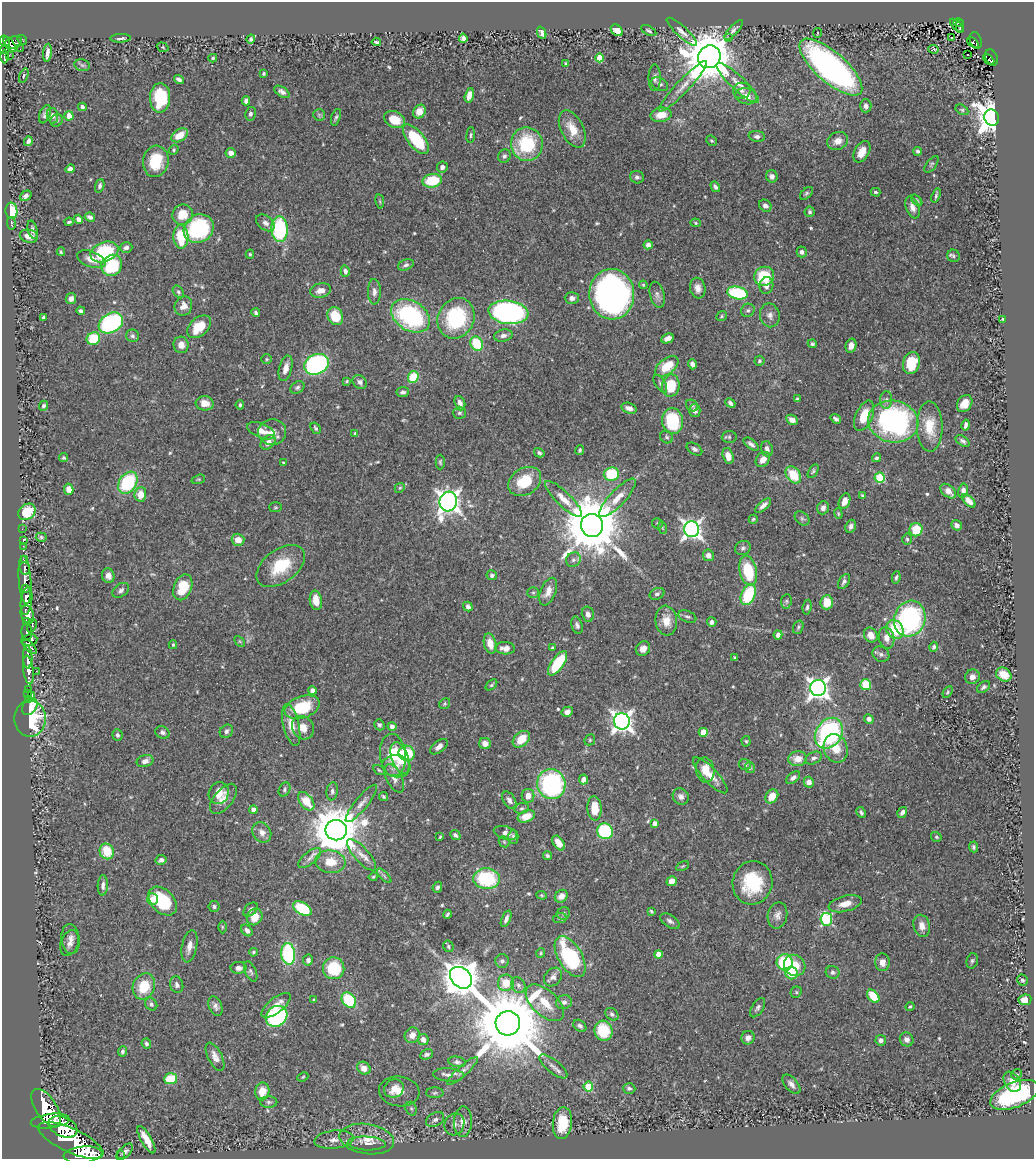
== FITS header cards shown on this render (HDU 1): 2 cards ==
NAXIS1  =                 1032
NAXIS2  =                 1157

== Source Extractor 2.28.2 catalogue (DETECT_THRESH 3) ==
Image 1032 x 1157 px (HDU 1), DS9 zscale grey, 1 PNG px = 1 image px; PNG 1036 x 1161 px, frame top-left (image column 1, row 1157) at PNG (2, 2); each listed source drawn as its Kron ellipse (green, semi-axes under 4 px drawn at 4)
Background 0.656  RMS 0.018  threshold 0.0545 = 3 sigma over >= 5 px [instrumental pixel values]
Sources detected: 554; of the 554, the 500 brightest by FLUX_AUTO listed and drawn (54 fainter detections omitted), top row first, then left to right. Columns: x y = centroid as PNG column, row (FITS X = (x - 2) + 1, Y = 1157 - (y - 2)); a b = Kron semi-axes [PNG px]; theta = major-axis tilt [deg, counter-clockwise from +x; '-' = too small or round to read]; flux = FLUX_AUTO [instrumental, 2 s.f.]
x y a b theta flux
959 23 5 3 - 36
957 25 8 3 -43 80
960 27 6 2 88 47
617 30 7 5 -41 14
734 30 13 4 48 3.9
649 31 8 4 -28 2
682 32 20 5 -42 6.9
542 33 6 4 -67 4
817 33 5 2 - 1.9
729 37 3 2 - 4.2
952 37 3 2 - 3.8
120 38 10 3 2 4.4
463 38 5 4 - 5.9
251 39 4 3 - 2.9
22 40 5 3 - 28
976 40 8 6 -69 110
5 41 6 4 -60 430
376 42 4 3 - 1.8
973 42 6 2 -39 42
14 43 9 6 21 390
10 45 9 4 -51 370
163 47 6 4 -19 1.6
5 49 5 3 - 190
20 49 2 2 - 9.1
934 49 5 4 - 1.5
47 53 9 3 83 6.6
968 54 3 2 - 3
9 55 2 2 - 6.2
4 57 7 3 90 240
709 57 12 11 - 6700
992 57 8 6 -68 110
213 58 4 3 - 1.6
600 58 4 4 - 27
989 59 6 3 -42 40
566 64 3 3 - 2.1
82 65 8 5 -13 2.4
831 67 40 15 -41 410
264 73 3 3 - 2.2
24 76 7 4 72 2.1
655 78 13 6 90 5
179 80 5 3 - 3.9
738 83 28 7 -43 16
660 84 9 6 -31 4.2
683 86 34 6 47 16
742 91 9 8 - 5
282 92 8 4 -32 4.8
469 95 7 4 76 10
746 96 11 8 -14 14
160 98 14 10 88 62
246 101 4 4 - 5.7
866 106 6 6 - 5.3
82 107 4 3 - 2.8
962 110 7 4 -30 2
419 112 7 6 - 16
45 114 9 5 68 3.8
250 114 7 5 80 3.8
319 115 6 6 - 2.3
661 115 10 7 10 18
52 116 8 5 -79 5
69 116 5 4 - 13
336 117 9 4 72 2.6
992 117 8 7 - 2000
394 119 11 8 -26 21
57 120 6 6 - 2.5
572 129 20 11 -63 23
180 135 9 6 32 19
471 135 8 4 85 2.2
757 136 8 5 -6 4.2
416 139 18 8 -51 70
28 141 5 3 - 3.7
711 141 6 4 -42 1.8
838 141 11 8 23 10
527 144 17 16 - 82
174 150 5 4 - 1.6
918 151 4 4 - 2.2
862 152 12 7 61 16
231 153 5 5 - 6.3
504 156 7 6 - 3.4
156 161 16 13 81 38
932 164 10 5 53 2.1
442 167 6 5 - 5.7
70 169 5 4 - 4.8
772 176 6 5 - 5
637 177 7 6 - 3.5
432 181 10 6 11 49
100 186 7 4 71 2.9
715 187 5 4 - 3.6
875 192 5 3 - 2.1
806 193 8 5 45 2.4
26 196 6 4 36 3.9
936 196 7 3 72 2.4
917 200 7 4 -45 1.9
380 201 7 3 -81 1.6
765 206 7 5 -37 4.5
912 207 11 6 -69 7.1
11 211 8 6 -87 39
810 212 5 5 - 2.6
183 215 10 10 - 23
90 217 5 4 - 4.2
79 219 5 4 - 5.5
69 222 4 3 - 1.9
11 223 6 2 -83 1.7
265 223 10 7 -35 6.2
696 223 5 4 - 1.7
199 229 15 13 34 130
279 229 13 8 -88 120
33 230 9 5 -74 4.3
29 236 9 6 -12 8.9
181 237 12 7 -87 45
648 245 4 4 - 5.3
126 247 6 5 - 4.6
61 252 4 3 - 1.7
104 252 14 9 21 120
802 252 5 5 - 4.1
250 254 4 4 - 1.6
953 256 6 6 - 2.3
91 259 15 8 -20 12
112 265 11 10 - 58
406 265 8 5 21 3.3
345 271 6 4 -74 3.7
764 276 10 9 - 58
643 285 4 3 - 1.4
766 286 8 7 - 7.7
698 288 10 7 -78 8.2
321 290 11 7 12 8.8
178 292 7 5 -52 2.5
374 292 12 6 -89 5.5
737 293 10 6 -11 88
612 294 25 22 -86 520
657 295 13 7 -76 5.2
572 298 7 5 -1 4.8
71 299 6 5 - 4.6
183 306 10 8 65 10
748 310 7 6 - 3.2
81 311 4 3 - 2.7
508 312 20 11 -7 360
256 313 4 3 - 2.5
770 315 12 10 -79 6.7
335 316 9 7 -65 32
411 316 21 14 -32 160
722 316 5 4 - 1.6
43 317 3 3 - 1.7
456 318 21 18 64 100
1002 319 3 2 - 1.5
111 323 13 9 31 200
199 327 14 9 42 32
132 336 6 6 - 3
503 336 9 6 12 5.8
668 338 6 4 25 7.2
93 339 7 6 - 48
477 344 7 6 - 50
812 344 4 4 - 2.4
181 345 8 7 - 9.3
851 346 7 5 75 6.7
267 359 5 5 - 1.9
759 361 5 5 - 2.3
911 363 11 8 76 35
316 364 13 10 26 310
692 364 5 4 - 4.4
667 366 13 7 37 34
286 368 13 6 75 11
413 377 6 5 - 50
347 381 4 3 - 1.4
360 382 8 6 -43 4
660 384 10 5 -58 3
671 386 11 8 80 41
297 387 7 5 34 3
403 392 6 5 - 3.5
797 399 3 3 - 2.1
886 400 9 6 88 4.1
205 403 9 7 -8 13
460 403 7 5 -69 6.5
730 403 5 3 - 3.5
965 404 9 7 57 12
240 405 5 4 - 2.6
44 406 5 4 - 3.2
692 406 6 5 - 2.1
629 408 8 5 -17 6.7
695 410 6 5 - 5.8
460 413 6 6 - 2.2
864 416 16 8 65 25
836 419 5 4 - 3.5
792 420 6 4 -28 6.5
672 421 13 10 -83 66
893 422 25 21 -11 240
966 425 6 4 77 3.9
930 426 25 13 -88 28
316 428 6 4 -57 2.4
261 431 15 7 -23 13
272 432 14 13 - 13
355 433 3 3 - 1.8
667 437 6 6 - 2.6
729 437 7 6 - 2.3
963 441 8 4 -33 3.4
268 442 8 6 42 8.6
751 444 9 4 -38 3.8
694 449 8 5 -32 3.5
767 449 8 5 -75 4.8
580 450 5 4 - 2.1
539 453 5 4 - 2.4
728 456 8 5 -74 11
64 458 4 4 - 2.1
876 458 4 4 - 2.4
763 459 8 6 51 9.6
440 462 7 4 -90 2.1
283 463 3 2 - 1.5
813 471 7 4 58 2.3
611 474 8 6 7 61
793 475 9 6 -51 35
880 477 5 5 - 82
198 479 7 4 18 1.7
525 481 17 13 33 39
128 483 12 8 56 92
400 488 5 4 - 1.9
69 489 5 4 - 11
948 491 9 5 -40 8.2
963 491 7 5 80 6.3
140 494 7 6 - 17
862 495 4 3 - 1.6
617 498 25 7 47 15
564 499 25 7 -44 15
845 501 8 5 68 12
969 501 8 4 -45 9.9
448 502 10 8 74 910
763 505 10 4 41 5.9
275 507 6 5 - 1.8
823 508 7 6 - 5.5
27 512 9 7 39 35
838 514 5 4 - 1.4
802 518 8 6 -42 2.8
753 519 4 4 - 1.8
657 523 5 5 - 1.8
592 525 11 11 - 10000
956 525 6 5 - 5.1
851 526 7 5 69 4.4
663 528 6 4 -70 1.4
22 529 2 2 - 3.1
692 529 8 7 - 620
916 530 6 6 - 32
41 537 5 4 - 1.9
907 539 5 4 - 2.1
238 540 6 6 - 13
23 541 3 2 - 13
23 546 2 2 - 8.9
743 548 8 7 - 3.8
708 555 5 5 - 6.4
24 560 3 3 - 140
573 560 8 7 - 4.4
281 566 27 16 36 50
25 568 6 5 - 370
748 571 15 8 -77 54
492 575 5 5 - 3.5
108 576 7 6 - 7
896 577 6 3 81 2.6
25 580 24 6 -86 1200
844 581 8 5 56 4.2
183 587 13 9 68 40
25 589 4 3 - 270
121 590 9 6 35 4.1
548 592 14 7 68 11
533 593 6 5 - 1.9
657 594 8 5 25 3.8
748 595 11 6 66 69
316 600 10 6 -81 17
26 601 14 5 82 2500
786 601 7 5 83 2
827 602 7 6 - 27
468 606 5 4 - 4.4
807 607 7 4 82 2.6
27 614 9 6 -71 1100
588 614 7 6 - 5.9
687 617 9 5 -22 3.6
910 619 18 15 73 190
666 621 15 11 -83 16
26 622 4 3 - 260
712 622 5 4 - 5.5
577 625 9 5 -73 3.7
32 626 7 4 67 240
798 627 7 5 69 2.1
895 630 10 8 -57 37
27 632 8 5 -87 850
778 635 4 4 - 6.8
871 635 8 6 -58 12
887 638 11 7 -78 8.3
29 640 8 5 8 650
240 641 6 4 -45 1.5
490 644 10 6 -75 14
173 645 4 3 - 1.6
30 647 9 4 -45 290
934 647 5 4 - 2.6
505 648 10 6 -3 9.1
552 648 4 3 - 1.9
643 649 8 6 48 8.8
881 654 9 7 -29 3.8
28 657 11 4 -88 1200
735 658 3 3 - 1.7
557 663 14 6 56 58
28 670 14 5 -83 1400
36 671 2 2 - 6.6
1004 675 8 6 -34 22
972 677 7 7 - 6
491 685 7 4 43 1.8
866 685 5 5 - 34
984 687 7 4 36 2.5
818 688 8 8 - 710
28 689 3 2 - 28
312 690 4 4 - 8.4
948 692 6 4 60 1.9
28 694 3 3 - 32
32 695 4 3 - 150
28 700 3 2 - 17
445 704 6 5 - 1.7
30 707 9 6 50 34
302 707 18 11 19 51
567 712 6 5 - 5.8
30 719 18 15 90 86
869 719 5 4 - 5
622 721 8 8 - 770
291 725 21 8 -77 16
379 725 6 5 - 3.2
392 726 4 4 - 6
303 728 12 10 -56 13
226 731 7 6 - 4.4
162 732 7 6 - 3.7
703 732 4 4 - 25
829 733 16 13 56 190
117 735 6 5 - 3
521 739 10 7 42 22
590 740 6 5 - 1.8
746 741 5 4 - 1.6
485 744 6 5 - 7.4
439 747 10 5 39 6.3
836 748 14 11 -71 22
407 753 8 7 - 43
393 755 21 13 -85 29
400 758 17 8 -70 34
814 758 9 5 25 4
798 759 9 7 7 14
145 761 8 6 18 6.6
745 765 6 5 - 2.9
396 766 14 11 -9 13
750 767 5 5 - 2.4
379 770 6 4 -31 1.7
705 770 12 9 -81 17
710 775 23 7 -46 15
394 778 15 7 -64 8
793 778 8 5 37 4.4
583 780 5 4 - 7.4
809 782 5 5 - 8.2
551 784 15 14 - 170
285 789 7 5 62 2.9
332 791 9 5 82 3.9
219 793 11 10 - 18
528 796 7 6 - 11
772 796 7 6 - 15
383 797 5 4 - 2.1
681 797 8 7 - 5.9
223 799 18 9 51 12
509 800 10 5 -57 4.7
306 801 10 6 -52 28
361 803 23 6 51 9
521 808 7 5 3 2.6
594 808 12 7 -86 26
254 810 4 4 - 12
861 812 6 4 -61 2.7
902 812 6 4 57 4.5
526 816 9 5 20 17
655 823 4 4 - 8
336 830 11 10 - 6000
605 831 8 7 - 100
262 832 11 8 -57 8.7
505 833 12 6 -16 6
455 835 6 4 -41 3.8
440 837 4 3 - 1.5
513 837 7 5 -90 3.1
936 837 5 4 - 1.9
504 842 6 5 - 1.7
559 843 8 5 -54 10
973 847 5 4 - 2.4
107 851 8 7 - 30
361 855 20 7 -49 11
547 856 5 4 - 2.1
310 858 14 6 39 6.1
161 860 6 5 - 4
330 862 15 11 -7 22
683 866 7 4 27 1.5
384 876 9 3 -46 2.5
373 877 4 3 - 1.6
487 879 13 10 -3 90
672 881 5 5 - 9.5
753 883 22 20 76 69
103 885 10 5 88 5.4
437 887 5 4 - 3.1
542 895 5 4 - 1.5
561 896 7 6 - 9
152 899 6 5 - 10
162 901 17 11 -45 75
845 904 17 7 15 13
214 906 5 5 - 2.9
250 909 8 5 45 4.5
302 909 10 6 -29 60
651 911 4 3 - 1.8
564 913 6 6 - 3.1
447 914 5 2 - 1.9
777 915 13 9 79 7.5
255 917 8 7 - 18
560 918 7 5 11 2.2
506 919 9 4 67 5.1
826 919 6 6 - 120
670 921 11 6 -33 4.6
922 926 11 8 -76 9.7
222 927 6 4 -90 1.7
247 930 6 5 - 5.1
70 939 15 9 -83 8.3
69 943 13 8 70 7.4
189 946 16 7 79 9.4
448 946 6 5 - 2.3
253 952 4 3 - 1.8
541 953 5 4 - 1.5
288 954 11 7 -83 120
658 954 4 4 - 18
570 957 23 12 -59 110
308 960 5 5 - 4.1
502 961 7 7 - 3.6
972 961 8 5 75 2.7
785 962 8 8 - 75
882 962 9 7 88 9.3
795 965 11 10 - 20
238 968 8 6 0 4.6
334 968 11 10 - 68
251 971 11 5 -66 3.4
833 972 7 6 - 3.5
791 973 6 6 - 27
553 977 10 8 47 5.8
461 978 12 9 -42 3000
1022 980 5 5 - 2.6
506 983 8 8 - 27
177 985 8 6 -72 4.9
518 985 8 6 -64 4.6
144 986 13 11 70 36
796 992 6 5 - 1.8
873 996 7 5 -50 37
314 1000 4 3 - 1.7
349 1000 8 6 -50 60
1025 1000 6 5 - 11
564 1002 8 7 - 5.2
545 1003 23 12 -43 28
151 1004 7 5 -53 3.6
276 1005 18 7 38 15
215 1006 10 6 -68 4.9
910 1006 4 3 - 1.7
758 1008 11 5 58 3.7
612 1014 7 5 -40 3.1
276 1016 11 10 - 140
508 1023 12 12 - 17000
580 1026 7 5 -38 3.5
604 1031 10 9 - 49
412 1035 8 7 - 9.8
748 1038 7 6 - 6.4
423 1039 6 5 - 7.4
907 1039 7 6 - 4.6
881 1040 5 5 - 3.5
146 1044 5 4 - 3
122 1051 5 4 - 2.8
427 1054 7 5 22 3
215 1057 15 7 -63 8.7
457 1062 8 5 -9 3.6
553 1066 17 6 -39 8
364 1068 7 6 - 12
463 1071 20 5 42 6.9
1017 1074 5 5 - 1.9
448 1075 15 6 -4 6.4
303 1077 6 4 23 1.5
171 1079 6 5 - 40
1012 1082 11 7 -58 11
791 1084 12 6 -48 6.2
588 1086 5 5 - 49
629 1088 6 5 - 2.8
394 1089 10 9 - 8.6
262 1091 9 7 82 18
399 1091 20 15 -7 18
435 1093 8 5 0 3.1
1014 1095 25 12 22 140
269 1102 8 5 -1 3.1
46 1108 21 10 -56 5300
411 1109 7 5 -69 2.8
435 1120 10 6 30 5.1
50 1121 19 7 7 4000
463 1122 15 9 88 13
562 1123 16 9 84 39
454 1124 11 9 65 6.8
63 1127 15 9 -24 3400
367 1139 27 15 -9 36
71 1140 35 12 -24 6700
146 1140 15 5 -60 16
334 1140 20 9 6 14
367 1143 19 7 -2 11
125 1152 10 5 46 5.3
83 1155 19 8 6 3300
120 1155 3 2 - 4.5
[54 fainter detections neither listed nor drawn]